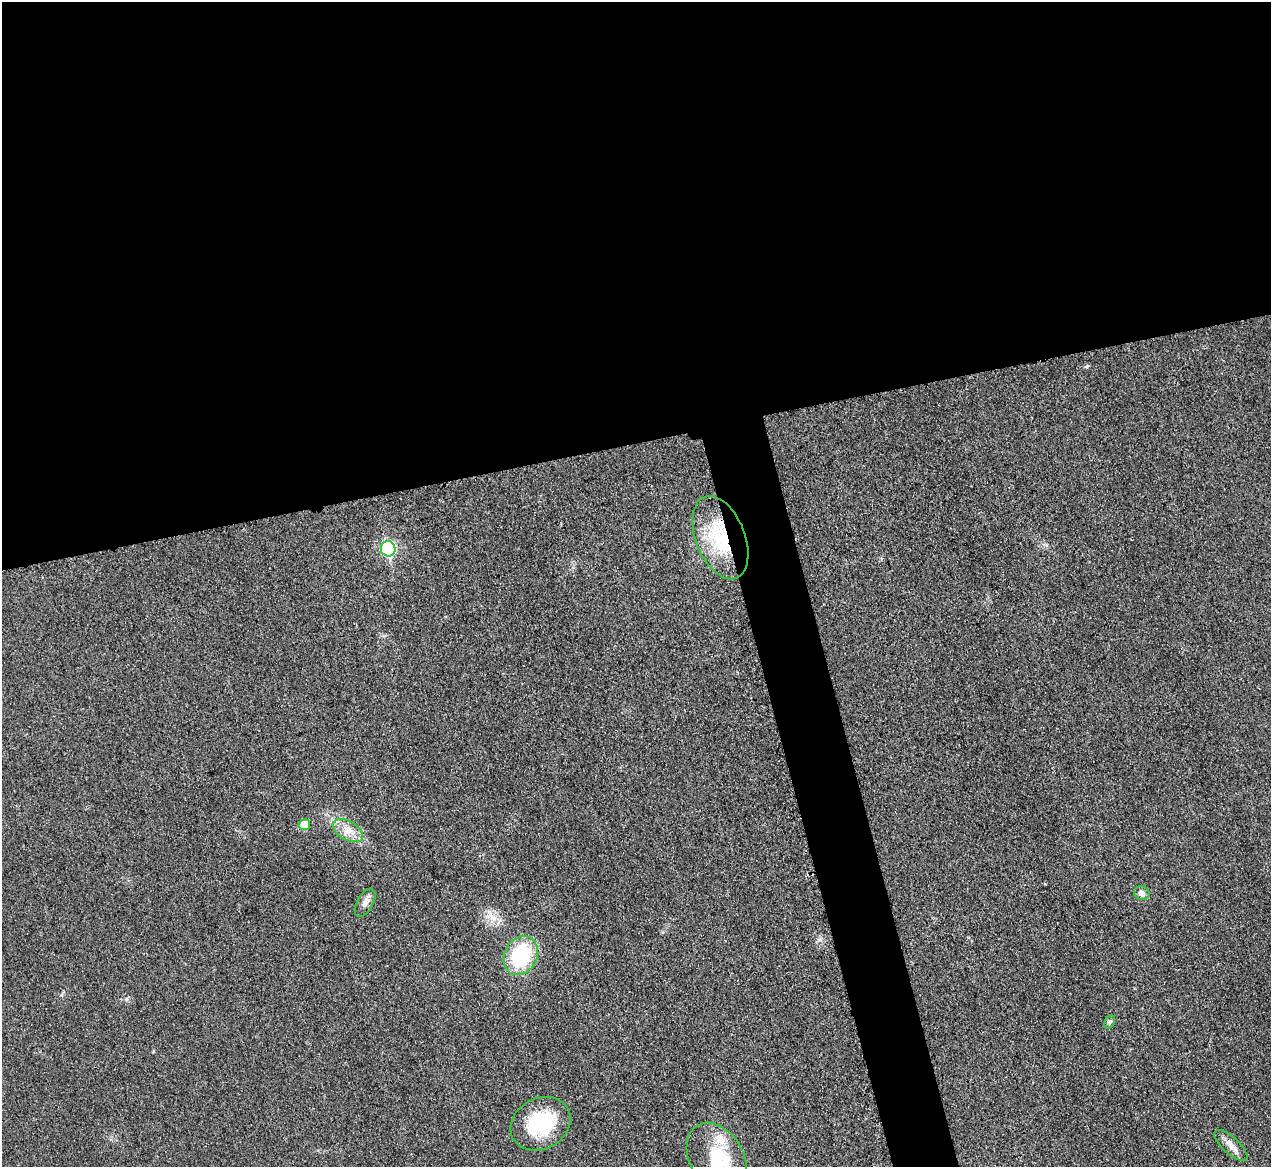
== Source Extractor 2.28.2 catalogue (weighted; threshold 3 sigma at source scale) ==
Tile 2 of 4 x 4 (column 2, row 1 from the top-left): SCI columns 1287-2555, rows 3764-4928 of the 5097 x 5078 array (HDU 1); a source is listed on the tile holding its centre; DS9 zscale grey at full resolution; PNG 1273 x 1169 px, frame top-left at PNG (2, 2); each listed source drawn as its Kron ellipse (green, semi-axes under 4 px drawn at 4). Shown black and unused: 41% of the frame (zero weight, under 3 of 4 exposures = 1% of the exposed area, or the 3 px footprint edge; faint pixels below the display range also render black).
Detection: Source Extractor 2.28.2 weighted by HDU 2 'WHT'; one run over the whole footprint, this tile lists its part. Background 0.0431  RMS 0.0064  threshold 0.0286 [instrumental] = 3 sigma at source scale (4.5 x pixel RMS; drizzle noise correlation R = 1.50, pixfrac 1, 0.05/0.05 arcsec/px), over >= 5 px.
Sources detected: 12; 1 inside a brighter listed object's ellipse — not listed separately; the other 11 listed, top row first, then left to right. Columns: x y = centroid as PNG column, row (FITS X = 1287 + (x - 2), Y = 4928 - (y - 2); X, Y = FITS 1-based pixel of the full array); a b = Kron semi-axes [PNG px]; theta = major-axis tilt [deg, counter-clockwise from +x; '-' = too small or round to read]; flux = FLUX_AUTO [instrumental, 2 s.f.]
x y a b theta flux
720 538 44 24 -68 48
388 549 8 7 - 86
304 825 6 5 - 12
348 831 16 9 -29 7.2
1142 893 8 6 -17 3.1
365 903 15 8 61 3.7
521 956 20 16 62 46
1110 1022 7 5 62 1.2
541 1124 31 25 28 37
1231 1145 21 8 -43 5.2
717 1159 38 26 -60 39
Overlapping masked pixels (flux is a lower limit): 1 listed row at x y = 720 538
Isophote crosses this tile's border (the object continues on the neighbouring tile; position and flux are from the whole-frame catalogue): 1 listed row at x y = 717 1159
Unlisted compact peaks at least as high as the median listed source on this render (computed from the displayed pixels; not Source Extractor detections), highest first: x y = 1087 366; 819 940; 126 999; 61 995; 1046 545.